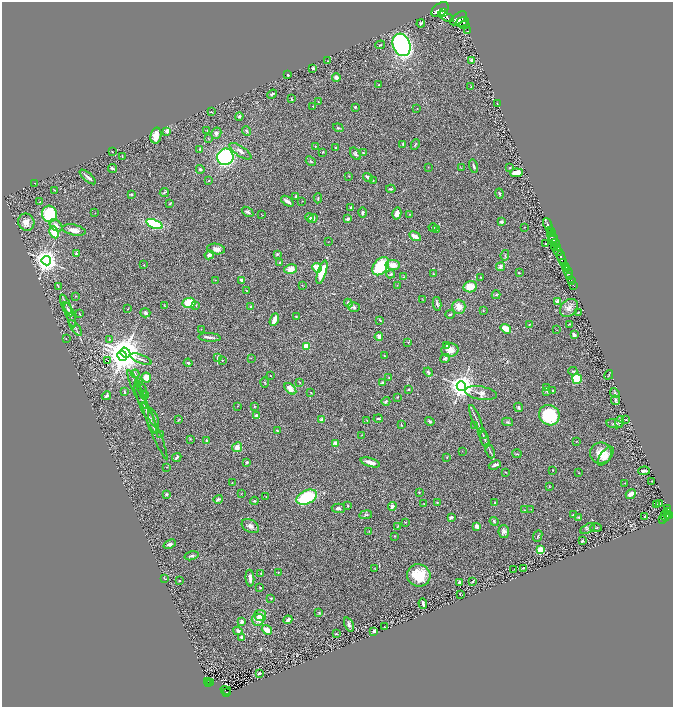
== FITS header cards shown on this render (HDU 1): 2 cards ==
NAXIS1  =                 1342
NAXIS2  =                 1410

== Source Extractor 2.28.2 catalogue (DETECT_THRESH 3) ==
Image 1342 x 1410 px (HDU 1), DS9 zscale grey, zoomed out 1/2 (1 PNG px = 2 x 2 image px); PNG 675 x 709 px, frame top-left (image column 2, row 1410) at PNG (2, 2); each listed source drawn as its Kron ellipse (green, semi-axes under 4 px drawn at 4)
Background 0.86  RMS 0.064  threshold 0.193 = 3 sigma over >= 5 px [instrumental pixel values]
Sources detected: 365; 24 cannot appear on this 1/2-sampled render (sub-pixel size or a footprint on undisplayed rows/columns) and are neither listed nor drawn; the other 341 listed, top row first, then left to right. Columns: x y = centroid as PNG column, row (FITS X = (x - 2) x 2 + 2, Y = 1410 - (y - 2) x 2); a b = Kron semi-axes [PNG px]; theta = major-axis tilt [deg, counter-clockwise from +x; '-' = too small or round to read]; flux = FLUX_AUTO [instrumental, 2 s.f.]
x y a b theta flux
440 10 9 6 35 5300
444 12 4 3 - 2200
446 17 8 3 -26 2300
458 18 9 5 33 7100
462 22 7 3 16 2300
421 24 4 2 - 24
464 25 5 4 - 2800
467 31 3 1 - 87
380 45 5 2 - 9.2
401 45 11 8 -71 4000
472 60 2 2 - 110
328 61 2 2 - 6.2
313 68 3 3 - 17
288 75 2 2 - 17
336 77 4 3 - 51
379 85 2 2 - 14
471 87 3 2 - 5.6
272 94 5 3 - 24
291 99 3 1 - 9
318 102 4 2 - 7.3
497 103 2 1 - 25
313 106 2 1 - 3.3
355 107 3 2 - 12
417 108 2 2 - 4.2
211 112 3 2 - 8.4
239 116 4 4 - 19
338 128 5 2 - 13
207 130 2 2 - 6.4
167 131 3 3 - 83
246 131 5 3 - 13
216 133 6 4 59 35
156 136 8 5 77 120
208 138 3 2 - 6.1
403 144 4 2 - 9.5
415 145 5 3 - 12
315 146 3 2 - 7.4
335 148 2 2 - 13
200 149 2 2 - 19
240 151 13 5 -33 64
112 152 2 2 - 5.9
323 152 3 2 - 8.1
364 153 3 3 - 7.7
355 154 7 4 -55 22
122 157 3 2 - 6.5
225 157 8 8 - 1600
311 161 5 3 - 12
473 166 7 2 -76 21
428 167 2 2 - 5.3
510 167 3 2 - 9
461 168 3 2 - 6
112 169 4 2 - 24
200 169 4 3 - 16
516 173 6 4 7 100
349 176 3 2 - 4.9
88 177 10 2 -40 46
368 177 5 2 - 46
373 180 2 2 - 6.2
208 181 4 3 - 10
35 183 2 1 - 4
391 189 5 2 - 14
55 190 4 2 - 7.2
164 193 4 3 - 12
500 194 5 2 - 14
131 195 3 3 - 9.1
296 196 2 2 - 37
318 198 5 2 - 11
287 201 7 3 -36 50
302 201 2 2 - 4.2
40 202 2 1 - 170
170 203 3 2 - 7.7
351 207 3 3 - 13
248 212 6 3 -36 34
363 212 5 3 - 21
95 213 2 2 - 4.1
397 213 6 4 76 58
49 214 8 7 - 700
410 214 2 2 - 5.1
262 215 3 2 - 4.8
309 217 4 4 - 19
313 219 5 4 - 32
348 219 4 3 - 29
26 222 9 8 - 84
501 222 4 3 - 23
154 224 8 4 -23 800
56 225 7 5 -42 59
548 225 8 2 -68 2000
433 227 4 3 - 12
524 227 2 2 - 4.6
437 229 3 3 - 8
74 230 12 5 -12 72
550 231 2 1 - 600
54 232 6 4 -63 200
551 232 3 2 - 620
415 236 6 3 -29 78
552 237 6 2 -43 470
553 240 3 2 - 460
328 242 2 1 - 4
555 243 3 3 - 570
545 244 2 2 - 7.3
554 246 4 2 - 190
557 247 3 2 - 490
216 249 9 5 -9 67
558 251 4 3 - 1200
76 253 4 3 - 13
277 254 3 3 - 20
209 255 5 4 - 35
505 255 5 3 - 14
561 257 7 3 -73 3600
46 261 4 4 - 11000
279 263 3 2 - 7.2
564 263 3 2 - 650
144 265 3 2 - 4.9
393 265 7 5 -6 110
381 266 10 6 51 660
501 266 4 3 - 51
565 266 3 2 - 990
317 268 5 3 - 320
566 268 2 1 - 560
291 269 6 5 - 120
322 272 12 4 72 260
568 272 6 2 -66 200
519 273 3 2 - 6.6
390 274 4 3 - 21
433 274 3 2 - 9.1
569 276 2 1 - 260
403 277 3 3 - 8.8
480 277 2 2 - 5.9
215 280 2 2 - 3.3
242 280 4 3 - 35
571 280 2 1 - 73
397 285 3 2 - 6.9
573 285 2 1 - 33
58 286 3 2 - 6.3
302 286 2 2 - 4.7
470 287 6 5 - 170
247 291 3 2 - 4.1
496 295 4 3 - 13
75 296 2 2 - 4.7
422 300 2 2 - 3.6
558 301 3 3 - 54
189 303 6 5 - 320
348 303 4 3 - 33
66 304 10 2 -65 22
437 304 7 3 -79 25
196 305 3 3 - 8.5
165 306 4 3 - 8.5
251 307 3 3 - 15
354 307 6 4 -15 28
459 307 7 6 - 120
569 308 10 7 43 78
68 309 8 3 -58 23
128 309 3 2 - 5.4
483 310 2 2 - 6.1
145 313 5 4 - 25
578 313 2 1 - 5.7
80 314 3 2 - 6.3
450 314 4 2 - 12
70 315 13 2 -71 28
296 317 3 2 - 8.6
274 320 6 3 67 140
380 320 3 2 - 8.8
529 324 2 2 - 6.2
569 324 3 2 - 7.9
75 328 9 3 -53 28
201 329 2 2 - 4.3
506 329 5 3 - 180
557 330 2 1 - 2.9
574 335 4 3 - 35
210 337 11 3 -4 37
379 337 4 3 - 55
66 339 3 1 - 4.5
109 339 4 3 - 9.1
408 342 3 2 - 7.1
306 346 4 3 - 240
447 346 2 2 - 22
450 350 8 6 5 100
125 353 5 4 - 25000
122 356 5 4 - 13000
384 356 3 2 - 9.1
218 358 2 2 - 37
251 358 2 2 - 3.3
445 358 5 3 - 17
141 359 11 3 -22 32
222 360 3 2 - 4.8
108 361 2 1 - 3.6
188 363 4 3 - 17
573 371 4 3 - 14
428 372 4 3 - 18
135 374 4 2 - 8
609 375 5 2 - 7.6
270 376 2 2 - 6.7
146 377 5 5 - 96
389 378 2 2 - 5.6
577 379 5 5 - 350
265 382 5 2 - 7.5
382 382 4 3 - 20
139 383 3 2 - 6.6
300 383 3 2 - 5.4
461 386 4 4 - 12000
546 388 4 2 - 9.9
142 389 8 2 -65 19
290 389 7 4 -43 87
137 390 21 2 -65 42
408 390 3 2 - 11
553 390 2 2 - 11
547 391 4 3 - 12
124 392 4 2 - 13
311 393 3 2 - 5.6
481 393 16 6 -10 73
615 393 5 4 - 18
144 395 4 2 - 9.3
106 396 5 3 - 28
398 397 3 2 - 7
615 400 5 3 - 21
386 401 4 3 - 21
237 406 2 2 - 3.3
254 406 4 3 - 10
519 407 4 3 - 18
145 409 27 2 -67 67
549 415 11 9 -46 720
256 416 3 2 - 52
153 418 10 4 -68 44
378 418 4 2 - 16
476 419 15 2 -67 31
178 420 4 2 - 7.5
322 420 4 4 - 51
367 420 2 2 - 5.5
625 420 3 1 - 8.5
430 421 5 2 - 20
508 422 6 4 -11 20
620 422 6 4 77 20
615 424 8 4 -9 28
401 425 3 2 - 8.8
475 426 2 2 - 3.9
155 431 31 2 -67 40
277 431 2 2 - 9.3
482 433 6 2 -65 14
161 434 3 2 - 6.8
362 435 3 2 - 5
190 439 3 2 - 7.9
485 439 8 2 -76 20
207 441 2 2 - 110
577 441 2 2 - 5.1
335 443 2 2 - 150
237 447 5 4 - 77
462 451 2 2 - 2.7
490 451 7 2 -67 17
601 453 11 10 - 180
517 454 4 3 - 9.5
606 456 11 5 52 71
177 457 5 2 - 19
447 457 3 2 - 6.6
247 462 3 2 - 25
370 462 10 3 -16 89
495 465 6 3 21 32
167 467 3 2 - 5.9
553 470 2 2 - 11
644 471 5 2 - 45
506 472 2 2 - 7.5
579 473 3 2 - 6
652 481 3 2 - 3.6
232 482 2 2 - 5.7
625 483 2 1 - 2.9
549 486 3 2 - 5.2
419 492 2 2 - 9.6
241 493 3 2 - 5.4
166 494 4 3 - 15
631 494 5 3 - 63
266 497 2 2 - 4.4
307 497 11 6 25 720
218 499 5 2 - 23
254 501 4 3 - 11
437 503 3 2 - 8.7
495 503 3 2 - 12
660 503 2 1 - 6.9
424 504 3 2 - 6
656 504 2 2 - 21
348 506 3 2 - 9.9
392 506 5 4 - 43
338 508 6 4 -3 30
531 509 2 2 - 3.8
667 509 3 2 - 270
525 510 3 2 - 6.4
668 512 3 3 - 330
366 515 6 3 8 20
573 515 3 2 - 6.8
667 515 3 2 - 320
665 516 6 3 89 670
670 516 3 2 - 510
451 517 4 3 - 29
579 517 4 3 - 11
645 517 3 2 - 11
662 519 2 1 - 42
494 521 4 3 - 14
405 522 4 2 - 7.5
250 526 9 6 -31 51
397 526 3 2 - 6
477 526 4 3 - 43
596 528 6 2 0 8.2
588 529 8 4 29 24
369 531 3 2 - 5.4
504 531 6 5 - 45
395 536 3 2 - 6
538 536 6 2 67 12
582 541 3 3 - 20
170 544 6 3 22 38
540 550 4 4 - 140
192 556 7 3 15 25
523 568 3 2 - 9.8
375 569 3 2 - 4.4
514 569 3 1 - 4
278 572 2 2 - 6.5
261 573 2 2 - 4.9
419 575 12 11 - 350
165 578 3 2 - 6.3
250 578 8 3 -84 59
179 581 2 2 - 11
472 581 4 2 - 13
460 583 4 2 - 30
260 587 2 2 - 8.2
460 594 2 1 - 140
271 598 3 2 - 9.6
423 603 5 2 - 40
319 613 3 3 - 11
260 615 6 6 - 110
258 620 6 6 - 75
288 620 4 3 - 53
242 622 3 2 - 57
349 625 7 4 -66 46
385 627 3 2 - 6
267 630 5 3 - 130
238 631 4 3 - 30
374 631 2 2 - 140
336 634 3 2 - 7.8
242 637 3 3 - 41
259 674 4 2 - 14
207 681 2 1 - 16
211 683 2 1 - 6.9
208 684 3 2 - 71
226 690 5 1 - 12
227 692 2 1 - 50
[24 sub-pixel or undisplayed-footprint detections neither listed nor drawn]